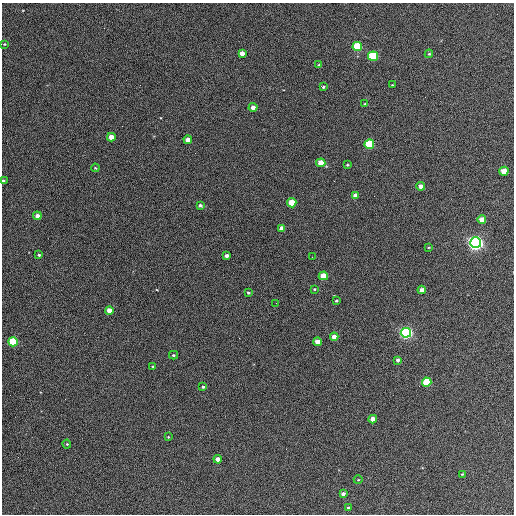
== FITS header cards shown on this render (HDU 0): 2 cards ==
NAXIS1  =                  512 / Axis length
NAXIS2  =                  512 / Axis length

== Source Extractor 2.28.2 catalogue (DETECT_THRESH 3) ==
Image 512 x 512 px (HDU 0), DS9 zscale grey, 1 PNG px = 1 image px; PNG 516 x 516 px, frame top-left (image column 1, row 512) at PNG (2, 3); each listed source drawn as its Kron ellipse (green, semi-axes under 4 px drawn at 4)
Background 398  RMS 21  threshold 64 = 3 sigma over >= 5 px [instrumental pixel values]
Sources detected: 54; all 54 listed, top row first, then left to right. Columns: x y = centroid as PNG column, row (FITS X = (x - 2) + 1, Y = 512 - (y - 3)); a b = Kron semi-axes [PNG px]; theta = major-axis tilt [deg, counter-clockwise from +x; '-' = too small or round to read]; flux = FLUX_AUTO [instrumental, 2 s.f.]
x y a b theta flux
5 44 3 2 - 1100
357 47 5 4 - 82000
242 53 4 4 - 9100
429 54 4 3 - 1500
373 56 5 4 - 110000
319 65 4 3 - 2300
392 85 3 2 - 960
323 87 3 3 - 1600
365 104 4 3 - 1400
253 107 4 4 - 5900
111 137 4 4 - 14000
188 140 4 4 - 11000
369 144 5 4 - 97000
321 163 4 4 - 18000
347 165 3 3 - 1200
95 168 4 3 - 1200
504 171 4 4 - 21000
3 181 3 3 - 3100
421 186 4 4 - 11000
355 195 4 4 - 7900
292 203 4 4 - 37000
200 205 4 3 - 2700
37 216 4 4 - 6500
482 219 4 4 - 13000
281 228 4 4 - 6800
476 243 5 5 - 630000
429 247 4 2 - 1100
39 255 3 3 - 1900
227 256 4 4 - 4800
312 257 2 2 - 860
323 276 4 4 - 30000
314 289 4 3 - 1400
422 290 4 4 - 9100
248 293 3 3 - 1900
336 301 3 3 - 1700
276 303 2 2 - 700
109 311 4 4 - 13000
406 333 5 5 - 390000
334 337 4 4 - 9800
13 342 5 4 - 81000
318 342 4 4 - 13000
173 355 4 4 - 1700
398 360 4 4 - 3100
153 366 3 3 - 1200
427 382 5 4 - 56000
203 387 4 4 - 2000
373 419 4 4 - 14000
168 437 4 3 - 1200
67 444 4 4 - 1500
218 459 4 4 - 8500
462 474 3 2 - 1000
358 480 4 3 - 1000
343 494 4 3 - 4200
348 508 3 3 - 1400
At the frame edge (FLAGS 8, measured only in part): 1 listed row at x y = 3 181